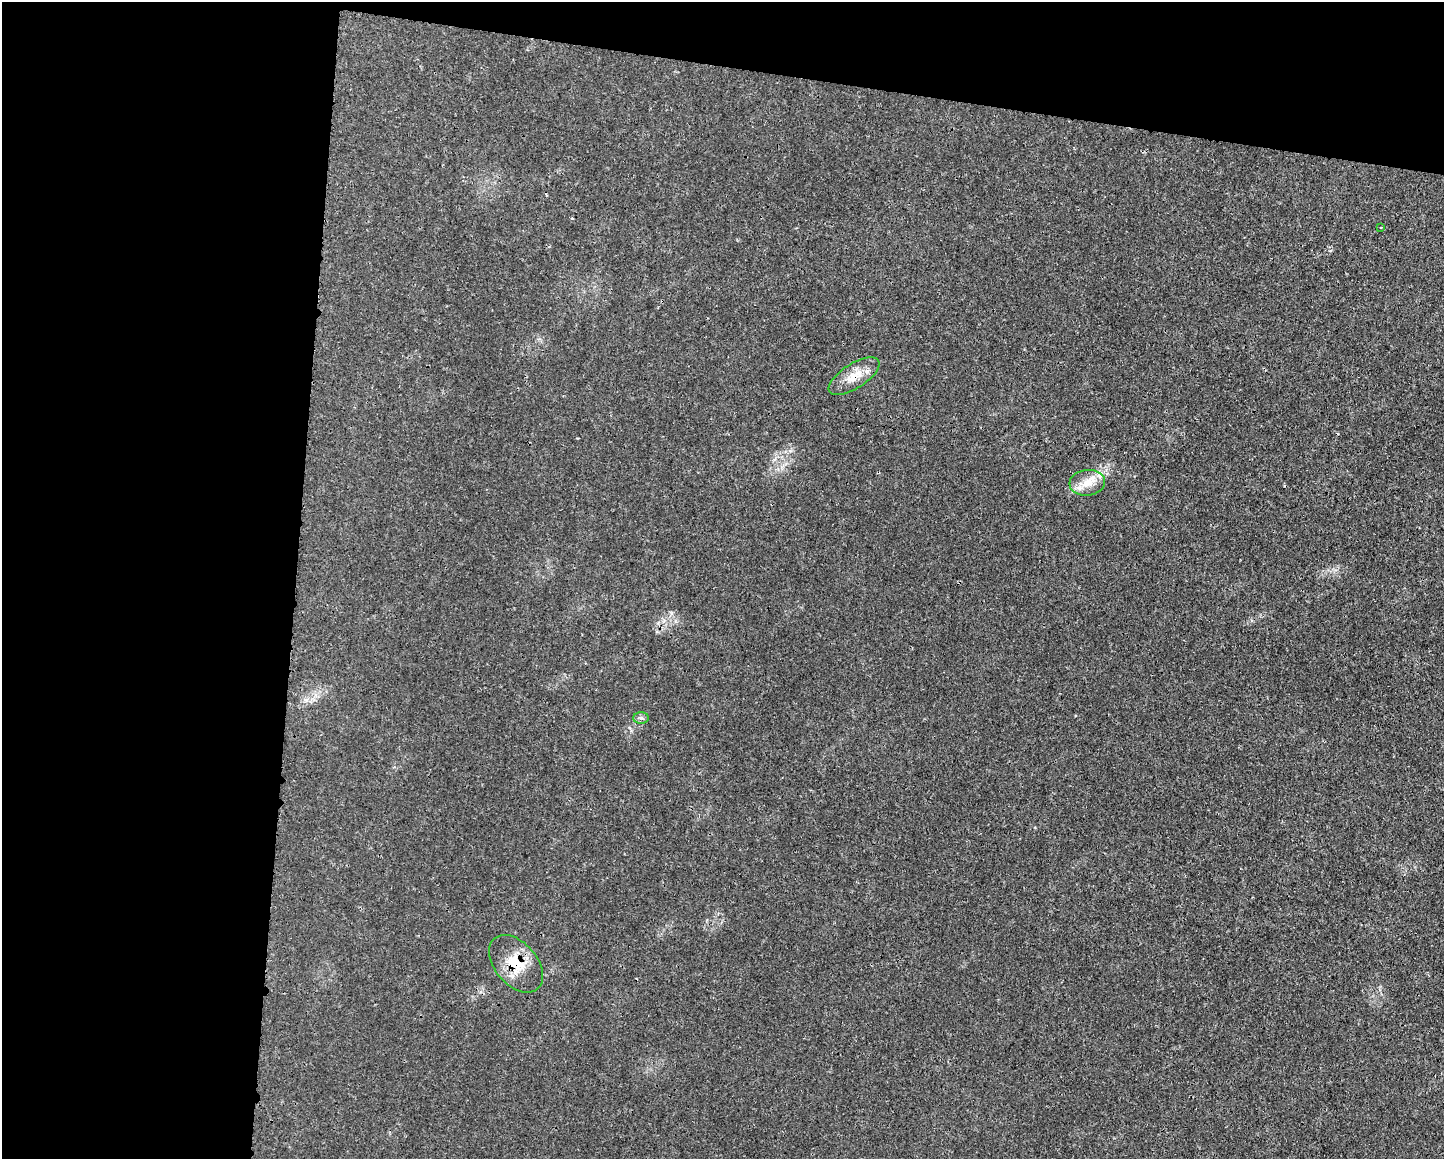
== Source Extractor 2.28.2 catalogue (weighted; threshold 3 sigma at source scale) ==
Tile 1 of 3 x 4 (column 1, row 1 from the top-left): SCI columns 128-1569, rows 3483-4639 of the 4684 x 4651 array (HDU 1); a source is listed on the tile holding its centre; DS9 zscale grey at full resolution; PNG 1446 x 1161 px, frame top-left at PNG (2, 2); each listed source drawn as its Kron ellipse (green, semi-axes under 4 px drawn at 4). Shown black and unused: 26% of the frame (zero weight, under 3 of 4 exposures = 1% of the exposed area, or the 3 px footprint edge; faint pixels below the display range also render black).
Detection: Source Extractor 2.28.2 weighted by HDU 2 'WHT'; one run over the whole footprint, this tile lists its part. Background 0.0218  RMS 0.0024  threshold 0.0109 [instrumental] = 3 sigma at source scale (4.5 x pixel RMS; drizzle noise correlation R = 1.50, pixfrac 1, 0.05/0.05 arcsec/px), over >= 5 px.
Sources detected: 5; all 5 listed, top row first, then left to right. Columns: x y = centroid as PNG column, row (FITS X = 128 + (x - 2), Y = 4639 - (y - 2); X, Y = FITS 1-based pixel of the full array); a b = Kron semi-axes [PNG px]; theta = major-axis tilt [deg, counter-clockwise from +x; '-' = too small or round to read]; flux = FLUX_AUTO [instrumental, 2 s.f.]
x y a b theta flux
1381 227 3 2 - 0.13
854 376 29 12 33 4.3
1087 483 18 13 6 3.7
641 718 8 5 1 0.68
516 964 33 21 -50 7.6
Overlapping masked pixels (flux is a lower limit): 2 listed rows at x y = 854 376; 516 964